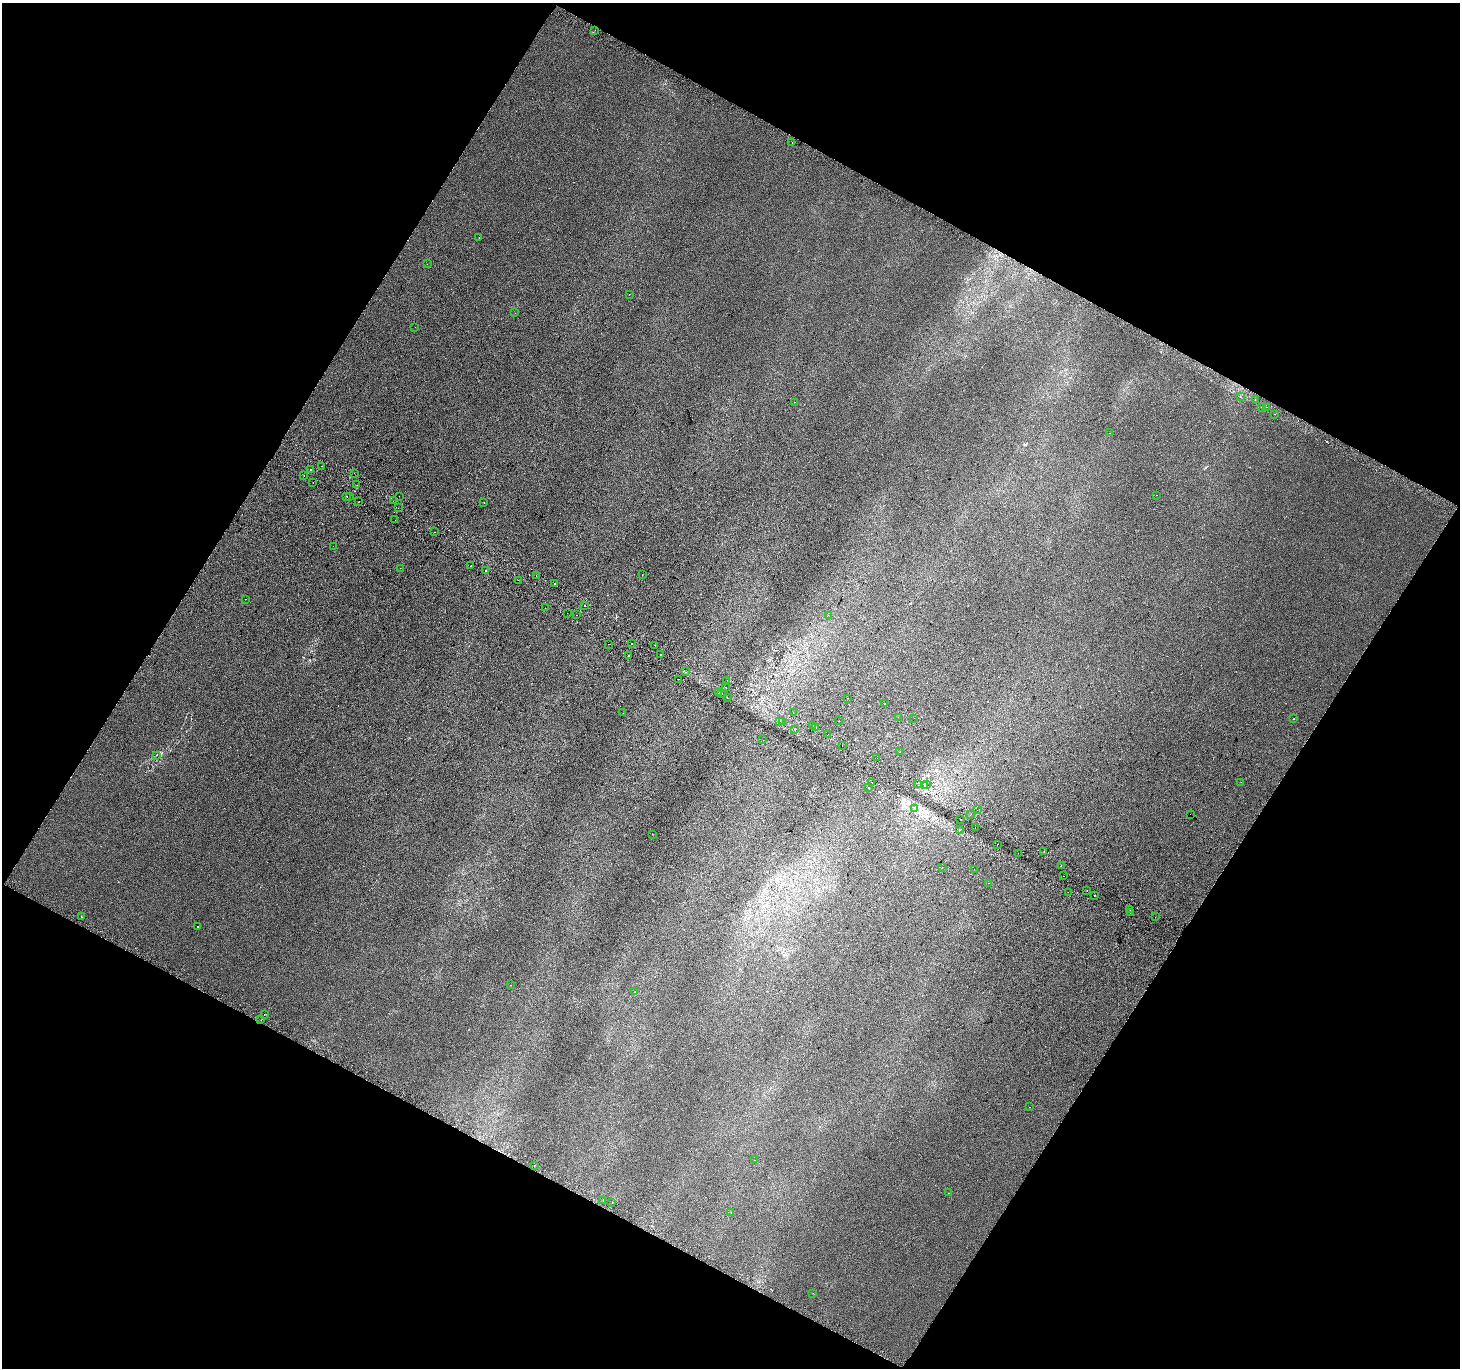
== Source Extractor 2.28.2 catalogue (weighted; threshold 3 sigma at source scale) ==
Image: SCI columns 31-5862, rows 300-5760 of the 5886 x 5993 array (HDU 1 of 3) = the unmasked area's bounding box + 8 px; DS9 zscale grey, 4 x 4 block average (1 PNG px = mean of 4 x 4 image px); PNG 1462 x 1370 px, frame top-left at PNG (2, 3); each listed source drawn as its Kron ellipse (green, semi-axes under 4 px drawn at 4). Shown black and unused: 47% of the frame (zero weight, under 2 of 3 exposures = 2% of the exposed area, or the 3 px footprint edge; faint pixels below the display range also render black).
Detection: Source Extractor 2.28.2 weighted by HDU 2 'WHT'. Background 0.00147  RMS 0.0073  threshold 0.0329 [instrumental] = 3 sigma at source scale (4.5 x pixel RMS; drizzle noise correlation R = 1.50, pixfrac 1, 0.0396/0.0396 arcsec/px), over >= 5 px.
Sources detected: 132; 15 cosmic-ray / hot-pixel residue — neither listed nor drawn; the other 117 listed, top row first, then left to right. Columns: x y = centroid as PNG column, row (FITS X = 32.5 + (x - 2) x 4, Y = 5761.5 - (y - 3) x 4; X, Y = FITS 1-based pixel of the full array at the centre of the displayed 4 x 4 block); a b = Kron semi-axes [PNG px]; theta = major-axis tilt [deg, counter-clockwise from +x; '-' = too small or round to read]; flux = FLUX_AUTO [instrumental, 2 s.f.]
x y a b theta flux
595 30 2 2 - 2.4
792 142 2 2 - 2.4
479 238 2 2 - 4.1
427 264 2 2 - 0.78
629 294 2 2 - 0.9
515 313 2 2 - 1.5
415 327 2 2 - 0.9
1240 397 2 2 - 2.1
1255 400 2 2 - 0.8
795 402 2 2 - 9.9
1261 407 2 2 - 2.8
1266 407 2 2 - 5.3
1275 414 2 2 - 0.77
1109 433 2 2 - 0.89
321 466 2 2 - 3.9
310 470 2 2 - 5.8
354 473 2 2 - 2.4
304 475 2 2 - 0.59
313 482 2 2 - 5
357 485 2 2 - 1.7
1157 495 2 2 - 0.94
346 496 2 2 - 6.3
399 496 2 2 - 3.8
350 497 2 2 - 0.84
393 501 2 2 - 4.1
358 502 2 2 - 1.6
484 502 2 2 - 11
398 508 2 2 - 2.3
395 520 2 2 - 0.99
435 532 2 2 - 16
333 546 2 2 - 1.3
471 566 2 2 - 1.8
400 568 2 2 - 1.4
485 571 2 2 - 4.8
642 575 2 2 - 0.59
536 576 2 2 - 1.7
518 580 2 2 - 3.7
554 583 2 2 - 6.2
245 599 2 2 - 0.75
585 605 2 2 - 1.6
545 608 2 2 - 3.2
567 613 2 2 - 0.76
576 615 2 2 - 0.88
828 615 2 2 - 1.6
608 644 2 2 - 3.4
631 644 2 2 - 5.2
655 645 2 2 - 1.7
628 655 2 2 - 7.8
660 655 2 2 - 5.9
685 672 2 2 - 0.97
678 679 2 2 - 2.2
727 680 2 2 - 1.7
726 687 2 2 - 1.2
718 692 2 2 - 3.1
722 693 2 2 - 1.5
727 698 2 2 - 2.6
847 698 2 2 - 2.2
885 704 2 2 - 1.3
623 713 2 2 - 2
793 713 2 2 - 0.96
898 717 2 2 - 0.67
914 718 2 2 - 2.6
1293 719 2 2 - 1.5
780 721 2 2 - 1.7
783 721 2 2 - 1.7
839 721 2 2 - 0.52
813 726 2 2 - 4.7
816 728 2 2 - 0.56
795 729 2 2 - 1.2
827 735 2 2 - 0.9
763 740 2 2 - 1.2
842 745 2 2 - 4
900 752 2 2 - 0.87
157 755 2 2 - 0.7
877 758 2 2 - 0.98
872 782 2 2 - 4.6
1241 782 2 2 - 1.5
917 783 2 2 - 0.98
926 784 2 2 - 1.4
925 786 2 2 - 1
868 788 2 2 - 5.8
914 808 2 2 - 1.6
977 810 2 2 - 0.65
971 814 2 2 - 3.1
1190 814 2 2 - 2.5
961 819 2 2 - 4.3
975 828 2 2 - 4
960 830 2 2 - 0.97
652 834 2 2 - 2.8
997 844 2 2 - 10
1044 852 2 2 - 3.8
1018 853 2 2 - 0.9
1061 866 2 2 - 12
942 867 2 2 - 0.93
974 869 2 2 - 3
1064 876 2 2 - 7.5
988 883 2 2 - 1.3
1087 890 2 2 - 2.7
1068 892 2 2 - 0.63
1094 895 2 2 - 26
1130 909 2 2 - 36
1130 913 2 2 - 3.7
81 917 2 2 - 1.3
1155 917 2 2 - 0.81
198 926 2 2 - 1.6
511 985 2 2 - 2.3
635 992 2 2 - 0.98
264 1014 2 2 - 4.6
261 1020 2 2 - 0.73
1030 1107 2 2 - 1
754 1160 2 2 - 1.5
534 1166 2 2 - 1
948 1193 2 2 - 0.54
603 1201 2 2 - 0.98
612 1202 2 2 - 4.4
731 1213 2 2 - 0.71
813 1293 2 2 - 0.51
Diffuse or blended objects may show on this block-average render without a row.